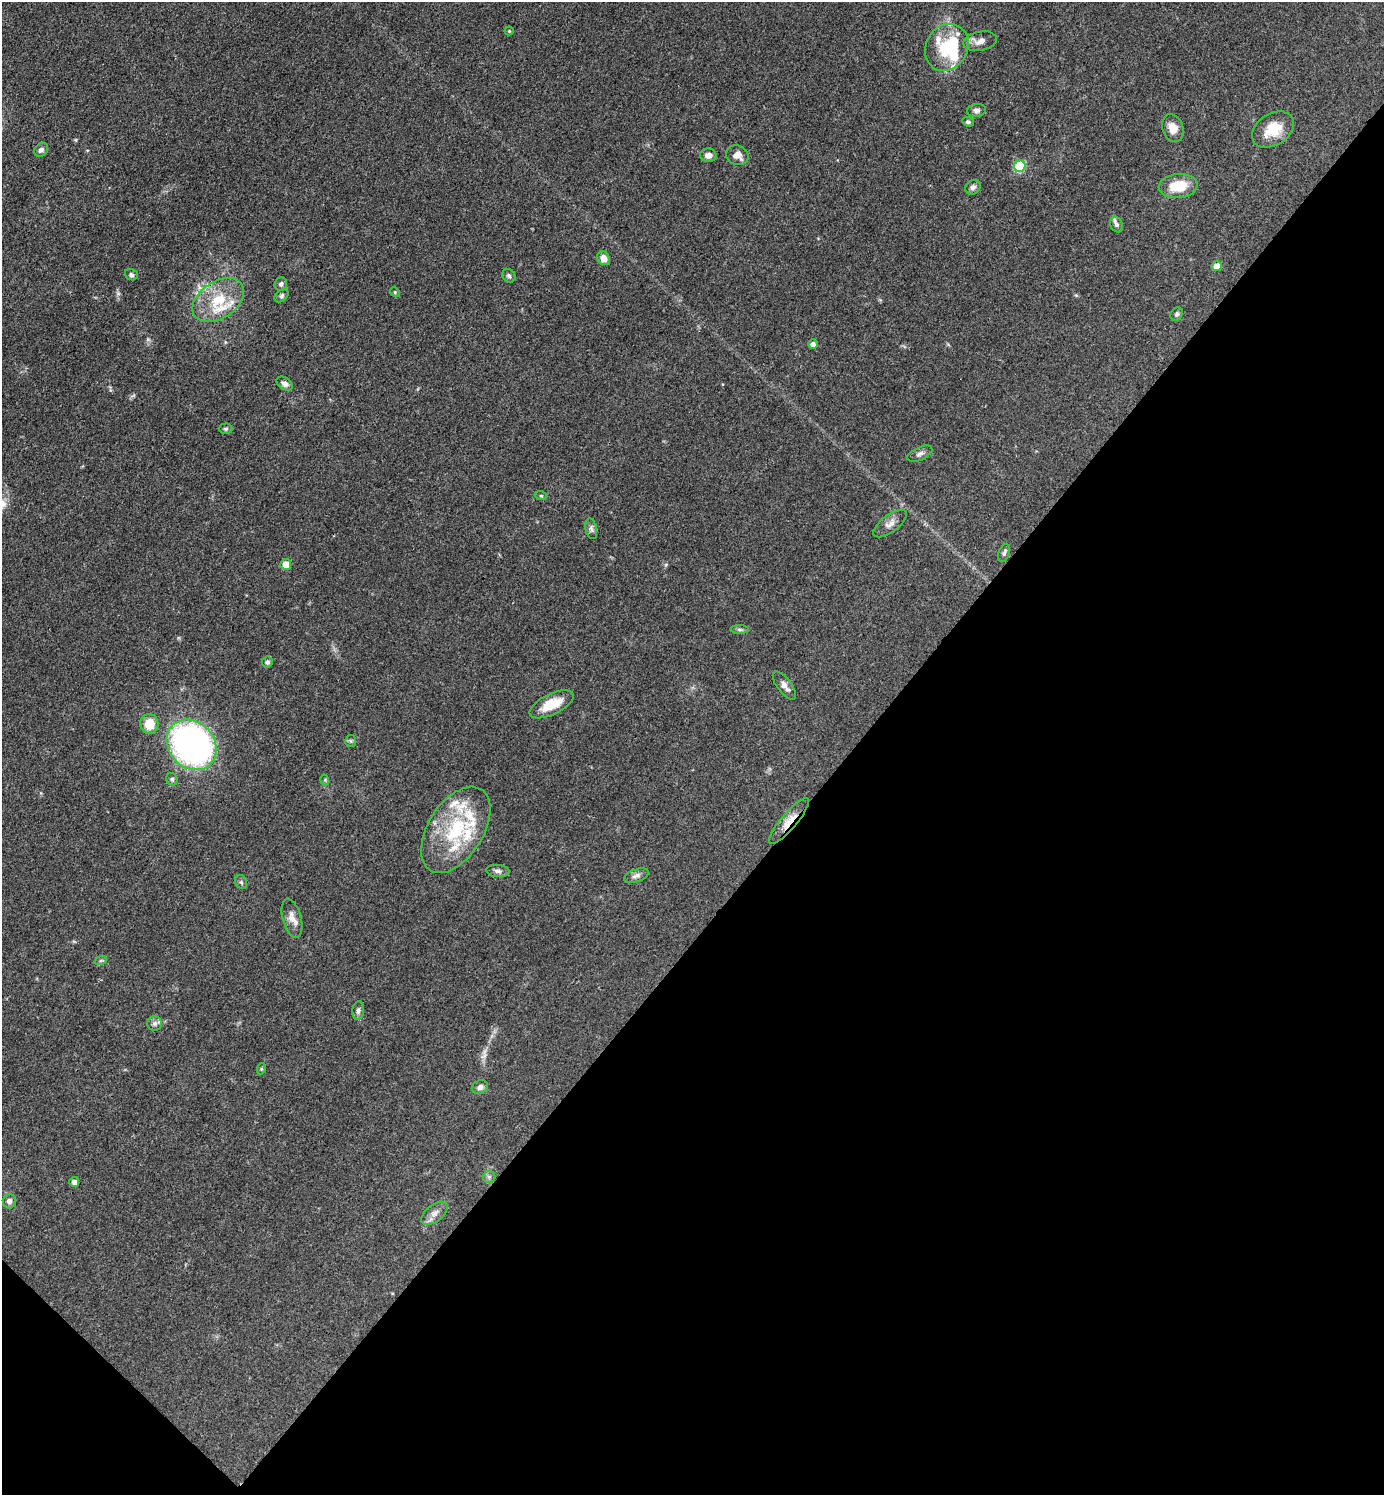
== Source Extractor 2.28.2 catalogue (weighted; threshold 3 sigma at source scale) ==
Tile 15 of 4 x 4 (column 3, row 4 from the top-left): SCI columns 2918-4299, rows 2-1494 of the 5977 x 5976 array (HDU 1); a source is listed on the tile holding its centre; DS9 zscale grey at full resolution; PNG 1386 x 1497 px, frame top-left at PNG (2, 2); each listed source drawn as its Kron ellipse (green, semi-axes under 4 px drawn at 4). Shown black and unused: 40% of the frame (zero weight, under 3 of 4 exposures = <1% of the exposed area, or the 3 px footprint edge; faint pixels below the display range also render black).
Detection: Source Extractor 2.28.2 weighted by HDU 2 'WHT'; one run over the whole footprint, this tile lists its part. Background 0.0526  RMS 0.0049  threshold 0.022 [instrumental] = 3 sigma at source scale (4.5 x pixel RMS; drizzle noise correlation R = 1.50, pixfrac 1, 0.05/0.05 arcsec/px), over >= 5 px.
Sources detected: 65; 2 inside a brighter object's white glare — neither listed nor drawn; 7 inside a brighter listed object's ellipse — not listed separately; the other 56 listed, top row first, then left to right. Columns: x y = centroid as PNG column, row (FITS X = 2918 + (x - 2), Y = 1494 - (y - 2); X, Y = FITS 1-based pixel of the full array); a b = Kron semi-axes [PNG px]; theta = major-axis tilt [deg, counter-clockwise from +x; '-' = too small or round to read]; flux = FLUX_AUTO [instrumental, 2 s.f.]
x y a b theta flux
509 31 4 4 - 0.49
980 41 17 9 11 3.7
947 47 24 20 60 21
977 110 9 6 8 1.6
968 122 6 5 - 1
1173 128 14 10 -70 4.9
1273 130 23 16 33 11
41 150 8 6 40 1.6
708 155 8 7 - 2.7
737 155 11 9 -21 3.4
1020 166 6 5 - 32
1178 186 19 12 6 13
973 187 8 7 - 1.6
1116 225 8 6 -64 1.3
604 258 7 6 - 3.8
1217 266 5 5 - 6.3
131 275 6 5 - 1.1
509 276 7 6 - 1.1
281 284 7 6 - 1.4
395 292 5 4 - 0.56
282 296 8 5 40 1.1
218 300 28 18 34 18
1177 314 7 5 51 1.1
813 344 4 4 - 2.1
285 384 9 6 -33 2.2
226 429 7 5 1 0.89
920 454 13 6 24 1.8
541 496 6 3 -19 0.62
890 524 20 8 36 3.4
591 529 10 6 -78 1.5
1004 553 9 5 70 1.3
286 564 5 5 - 6.2
739 629 9 4 -1 1
267 662 5 5 - 1.2
784 686 17 7 -53 2.9
551 704 24 10 26 11
149 724 10 9 - 9
351 741 6 5 - 0.81
192 745 27 23 -47 180
172 779 6 5 - 0.99
325 780 5 3 - 0.48
789 821 29 8 50 6.5
456 830 48 27 58 38
498 871 12 6 -5 1.7
636 876 13 6 21 1.9
241 882 7 5 -62 1
292 918 20 9 -75 4.1
101 960 6 4 20 0.76
358 1011 9 6 84 1.4
155 1023 7 7 - 1.6
261 1069 6 3 72 0.55
480 1087 8 6 27 2.1
489 1177 6 6 - 1
74 1182 5 4 - 2.1
9 1201 7 6 - 1.9
434 1213 15 8 38 3.4
Overlapping masked pixels (flux is a lower limit): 1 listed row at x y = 789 821